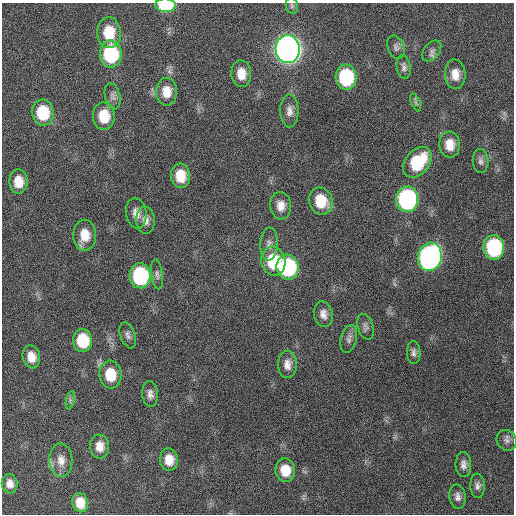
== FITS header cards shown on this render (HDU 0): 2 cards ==
NAXIS1  =                  512 / Axis length
NAXIS2  =                  512 / Axis length

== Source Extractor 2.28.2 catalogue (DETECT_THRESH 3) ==
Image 512 x 512 px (HDU 0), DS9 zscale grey, 1 PNG px = 1 image px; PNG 516 x 516 px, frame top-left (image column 1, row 512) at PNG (2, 3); each listed source drawn as its Kron ellipse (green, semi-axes under 4 px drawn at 4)
Background 131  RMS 12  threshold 35.2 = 3 sigma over >= 5 px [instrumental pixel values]
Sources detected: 56; all 56 listed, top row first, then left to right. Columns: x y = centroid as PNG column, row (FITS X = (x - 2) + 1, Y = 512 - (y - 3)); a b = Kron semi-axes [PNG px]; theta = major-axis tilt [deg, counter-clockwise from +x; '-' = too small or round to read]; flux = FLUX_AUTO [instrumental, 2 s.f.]
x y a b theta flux
166 5 10 6 -3 44000
292 6 8 6 -76 1900
109 33 15 12 -88 22000
396 47 12 8 -67 3100
288 49 14 12 -87 780000
432 51 12 7 51 3700
111 54 13 11 -89 66000
404 67 12 7 -81 3100
241 74 13 10 -86 10000
455 74 15 10 -86 10000
346 77 12 10 -85 62000
167 92 14 10 -89 11000
113 96 13 7 -76 3600
416 102 9 4 -69 1900
289 111 16 9 90 5900
43 112 13 10 -84 34000
104 116 14 11 -87 20000
450 145 13 10 -86 12000
481 161 12 8 -87 3300
417 162 17 12 50 44000
180 176 12 9 -86 16000
18 182 12 9 -88 13000
407 199 13 11 -88 160000
321 201 14 11 -66 22000
281 206 14 10 -85 8100
136 213 15 10 -83 6800
145 220 14 9 -86 5400
85 235 15 11 89 14000
269 244 16 8 88 4900
494 247 12 10 -85 86000
430 257 14 12 75 280000
273 261 14 12 -79 40000
288 267 12 11 - 89000
157 274 15 5 -83 3100
140 276 12 10 -86 83000
323 314 13 9 -79 5600
365 327 13 7 -74 3300
128 335 14 7 -70 3400
349 339 14 8 77 4000
83 341 11 9 -84 31000
414 352 11 7 -88 3200
31 357 11 8 -78 9300
287 364 14 9 90 6500
110 375 14 11 -83 22000
150 394 13 8 -83 4500
70 400 9 4 77 1700
507 440 11 9 -56 3500
100 446 12 9 -85 8200
61 460 17 11 -86 8700
169 460 11 9 -83 11000
463 465 12 8 -89 3900
285 470 12 10 -84 15000
10 484 10 8 -82 5700
477 486 12 7 -88 3500
458 497 12 8 -80 3900
80 503 10 8 -79 12000
At the frame edge (FLAGS 8, measured only in part): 1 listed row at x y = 166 5